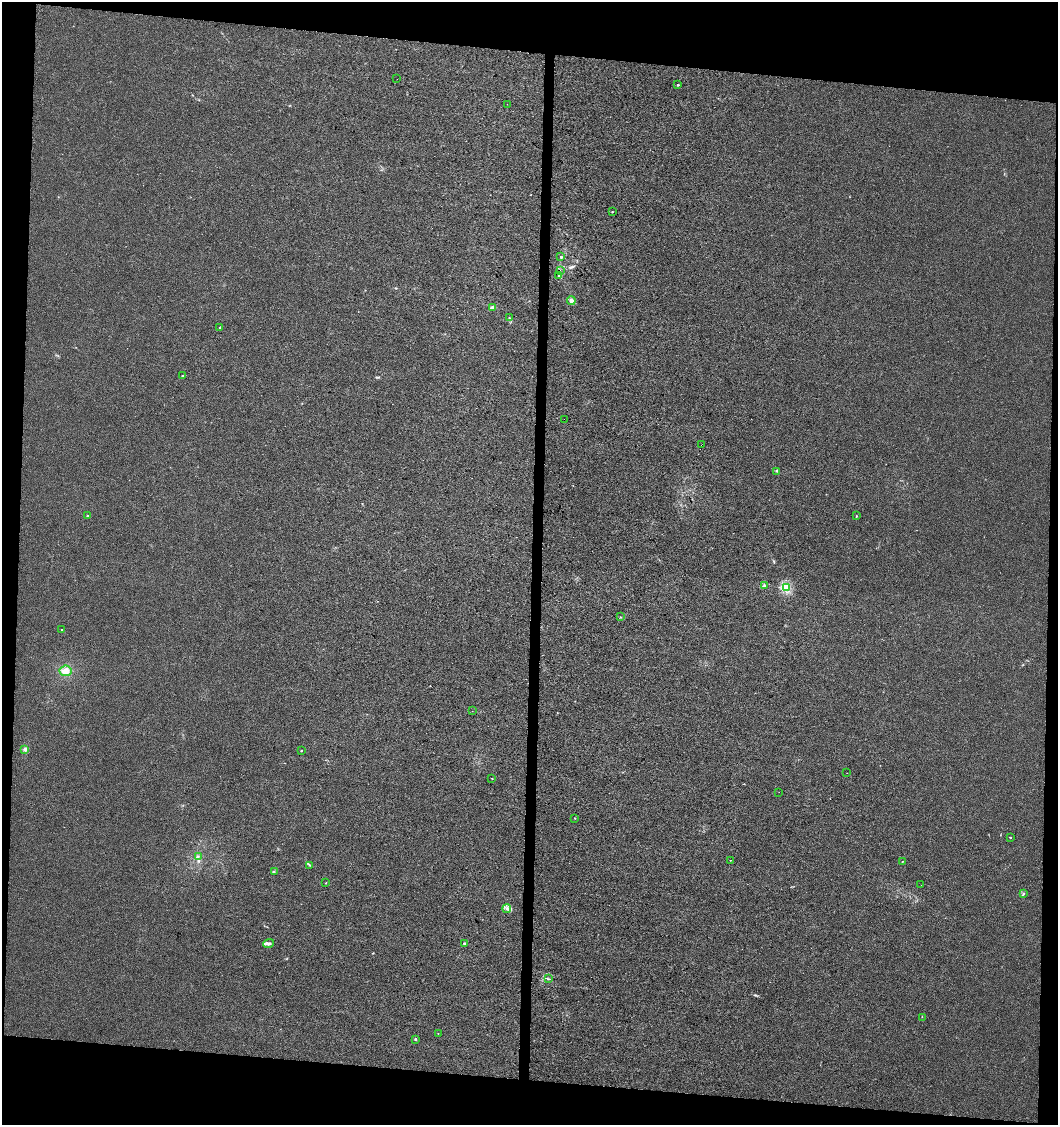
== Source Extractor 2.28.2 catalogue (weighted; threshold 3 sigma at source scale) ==
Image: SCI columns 228-4450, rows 10-4499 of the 4737 x 4499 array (HDU 1 of 3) = the unmasked area's bounding box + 8 px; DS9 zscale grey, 4 x 4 block average (1 PNG px = mean of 4 x 4 image px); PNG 1060 x 1127 px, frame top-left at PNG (2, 2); each listed source drawn as its Kron ellipse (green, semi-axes under 4 px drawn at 4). Shown black and unused: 12% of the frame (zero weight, under 3 of 4 exposures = <1% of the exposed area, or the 3 px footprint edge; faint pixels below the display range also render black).
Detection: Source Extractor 2.28.2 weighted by HDU 2 'WHT'. Background 0.00118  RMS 0.0033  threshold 0.0149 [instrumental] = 3 sigma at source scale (4.5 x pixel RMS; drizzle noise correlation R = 1.50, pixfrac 1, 0.0396/0.0396 arcsec/px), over >= 5 px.
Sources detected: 48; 1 cosmic-ray / hot-pixel residue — neither listed nor drawn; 1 coinciding with a brighter row at this scale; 1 inside a brighter listed object's ellipse — not listed separately; the other 45 listed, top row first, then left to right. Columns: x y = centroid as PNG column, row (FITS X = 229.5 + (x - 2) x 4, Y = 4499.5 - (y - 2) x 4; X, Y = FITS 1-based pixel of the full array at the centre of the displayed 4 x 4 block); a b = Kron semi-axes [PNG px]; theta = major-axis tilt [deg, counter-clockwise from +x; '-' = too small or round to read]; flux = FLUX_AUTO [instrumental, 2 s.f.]
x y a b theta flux
397 79 2 2 - 0.31
678 85 2 2 - 3.1
507 104 2 2 - 1.4
612 212 2 2 - 1.8
561 256 3 2 - 1.2
560 270 2 2 - 4.1
558 276 3 2 - 1.3
571 301 4 4 - 6.7
492 308 2 2 - 20
509 318 2 2 - 1
220 327 3 2 - 1
183 375 3 2 - 1.6
564 419 2 2 - 0.29
702 445 2 2 - 8.8
776 471 2 2 - 1.3
88 516 2 2 - 4.4
856 516 2 2 - 1.9
764 585 4 2 - 3
786 587 2 2 - 160
620 617 2 2 - 0.48
61 629 2 2 - 0.85
65 671 6 5 - 11
472 711 2 2 - 0.55
25 749 4 3 - 3.4
301 751 2 2 - 2.6
847 773 2 2 - 0.44
492 778 2 2 - 0.9
779 792 2 2 - 0.35
575 818 2 2 - 0.84
1011 838 2 2 - 1.3
198 856 2 2 - 0.76
730 860 2 2 - 1.2
902 861 2 2 - 1.3
310 865 2 2 - 0.99
274 872 2 2 - 0.61
326 883 2 2 - 0.82
921 885 2 2 - 0.58
1023 894 2 2 - 1.6
507 909 4 3 - 4.1
269 943 5 3 - 4
465 943 2 2 - 12
548 979 3 2 - 1.5
922 1017 2 2 - 0.52
438 1033 2 2 - 0.6
415 1039 3 2 - 1.6
Overlapping masked pixels (flux is a lower limit): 1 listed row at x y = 702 445
Diffuse or blended objects may show on this block-average render without a row.